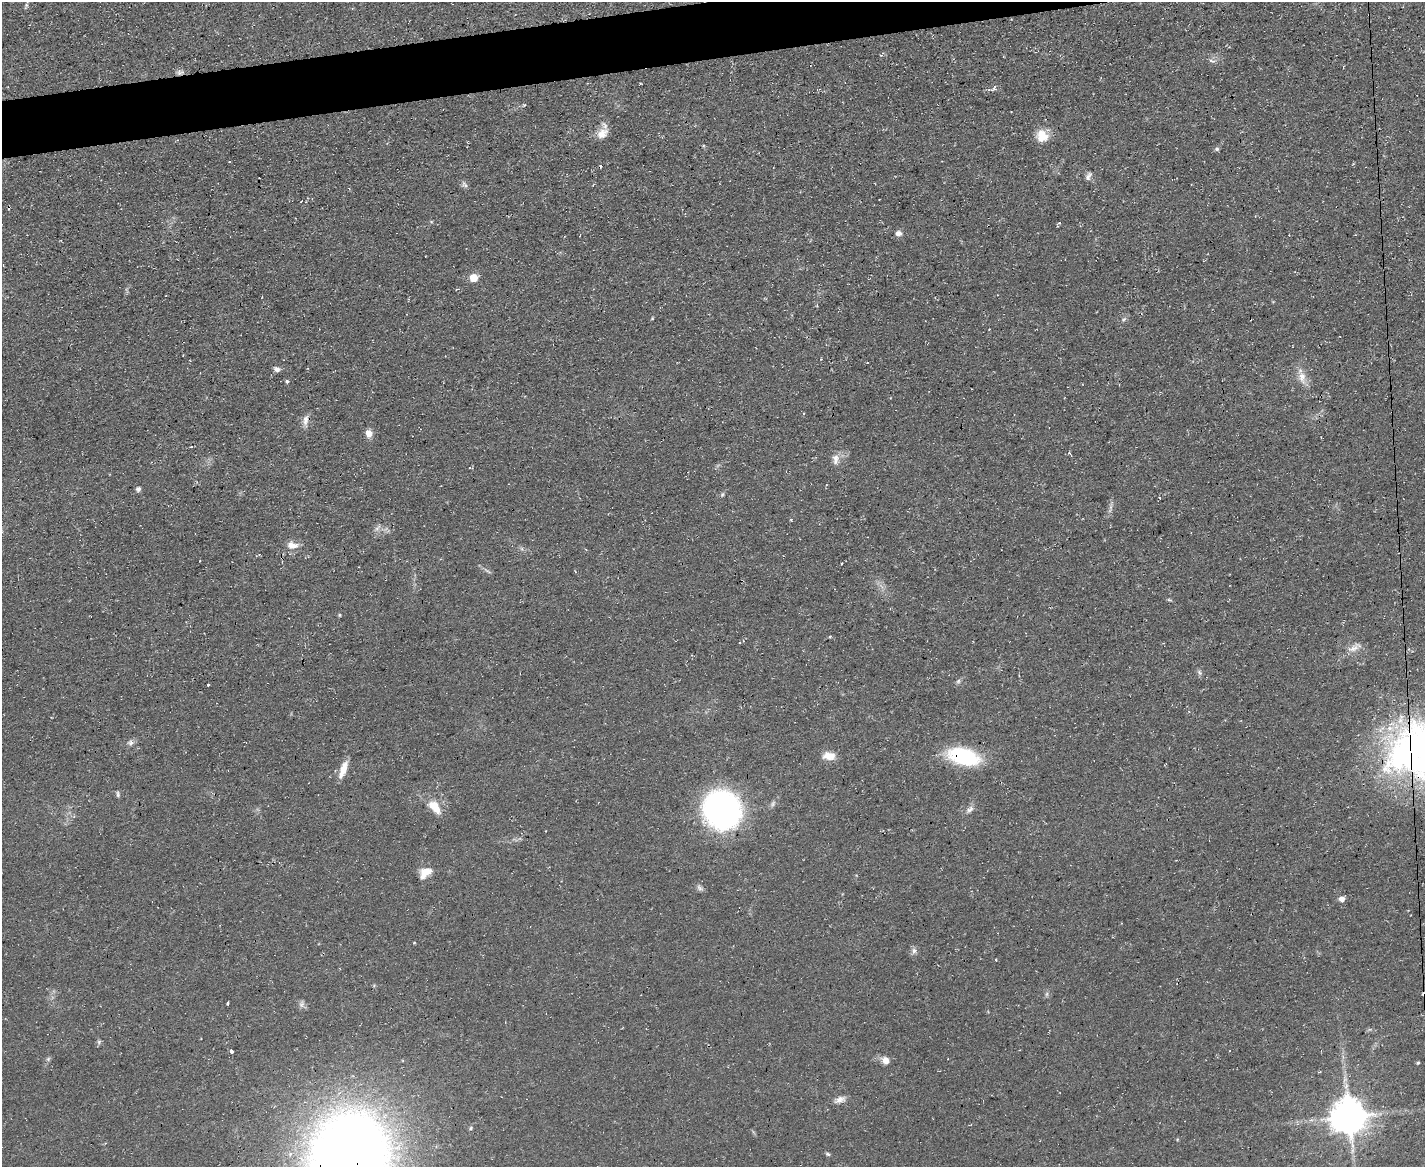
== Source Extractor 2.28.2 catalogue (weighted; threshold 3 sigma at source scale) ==
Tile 8 of 3 x 4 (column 2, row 3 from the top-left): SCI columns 1552-2974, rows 1166-2330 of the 4641 x 4660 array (HDU 1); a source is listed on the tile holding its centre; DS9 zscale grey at full resolution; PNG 1427 x 1169 px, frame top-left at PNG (2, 2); no overlay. Shown black and unused: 3% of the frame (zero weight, under 3 of 4 exposures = <1% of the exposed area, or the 3 px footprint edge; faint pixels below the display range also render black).
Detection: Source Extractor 2.28.2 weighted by HDU 2 'WHT'; one run over the whole footprint, this tile lists its part. Background 0.0603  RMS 0.0071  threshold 0.0321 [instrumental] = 3 sigma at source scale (4.5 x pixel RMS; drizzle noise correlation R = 1.50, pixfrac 1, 0.05/0.05 arcsec/px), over >= 5 px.
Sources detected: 66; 2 cosmic-ray / hot-pixel residue — not listed; the other 64 listed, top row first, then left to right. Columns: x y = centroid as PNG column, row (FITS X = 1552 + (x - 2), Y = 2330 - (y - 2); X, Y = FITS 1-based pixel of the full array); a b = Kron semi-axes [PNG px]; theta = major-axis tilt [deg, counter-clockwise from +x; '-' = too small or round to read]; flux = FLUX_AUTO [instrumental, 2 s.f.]
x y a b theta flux
26 5 6 5 - 1.2
1212 61 11 4 -15 1.8
180 73 9 6 -6 2.5
994 88 9 5 54 1.7
524 105 4 3 - 0.71
602 134 17 11 43 8
1042 136 15 14 - 11
1217 149 6 5 - 1.4
1088 176 12 7 64 2.6
465 185 9 6 -38 2
1060 223 3 2 - 0.55
898 233 7 6 - 3.6
474 278 5 5 - 19
652 318 4 3 - 0.56
1124 319 7 4 44 1.3
277 369 7 5 -30 2.8
1302 377 17 10 -81 7.6
287 381 4 4 - 1.2
306 420 14 7 80 4.4
369 433 9 8 - 5.2
1069 453 5 4 - 0.83
835 458 11 9 43 4.7
138 489 6 5 - 2.2
722 495 6 4 46 1.1
1159 498 3 3 - 0.76
1111 507 7 4 89 1.7
791 519 4 3 - 0.72
377 528 11 5 42 2.4
292 545 15 9 -4 6.4
841 563 3 2 - 0.74
1169 600 6 3 -18 0.93
830 637 4 4 - 0.7
1354 648 23 8 27 6.2
1199 672 8 5 -61 1.6
958 681 7 5 47 1.5
208 685 3 3 - 1.3
131 743 7 7 - 2.3
1421 747 67 60 8 320
829 756 15 9 -1 7.7
964 756 24 12 -14 76
343 769 22 7 70 9.3
118 794 9 5 -85 1.4
435 807 21 11 -49 12
970 809 13 7 41 3.2
722 810 30 29 - 210
425 872 15 10 35 9.4
699 888 9 6 -41 2.1
1342 899 5 5 - 4.5
414 942 4 3 - 0.55
914 951 9 6 80 2.5
996 960 3 3 - 0.68
1047 994 7 4 88 1.3
1424 994 5 4 - 1.6
228 1003 4 3 - 1.6
302 1004 10 7 65 2.4
231 1051 4 3 - 5.3
48 1059 6 5 - 1.3
885 1060 9 7 -47 5.6
1418 1063 5 4 - 0.87
840 1099 16 7 22 4.3
1349 1116 10 10 - 1900
471 1128 5 5 - 1
828 1154 7 4 -27 1.1
349 1156 80 69 76 1000
Overlapping masked pixels (flux is a lower limit): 6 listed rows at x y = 180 73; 602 134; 1421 747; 964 756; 1424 994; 349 1156
Isophote crosses this tile's border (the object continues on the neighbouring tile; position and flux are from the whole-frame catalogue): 3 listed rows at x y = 1421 747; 1424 994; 349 1156
Unlisted compact peaks at least as high as the median listed source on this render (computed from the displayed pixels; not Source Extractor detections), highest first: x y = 99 1042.